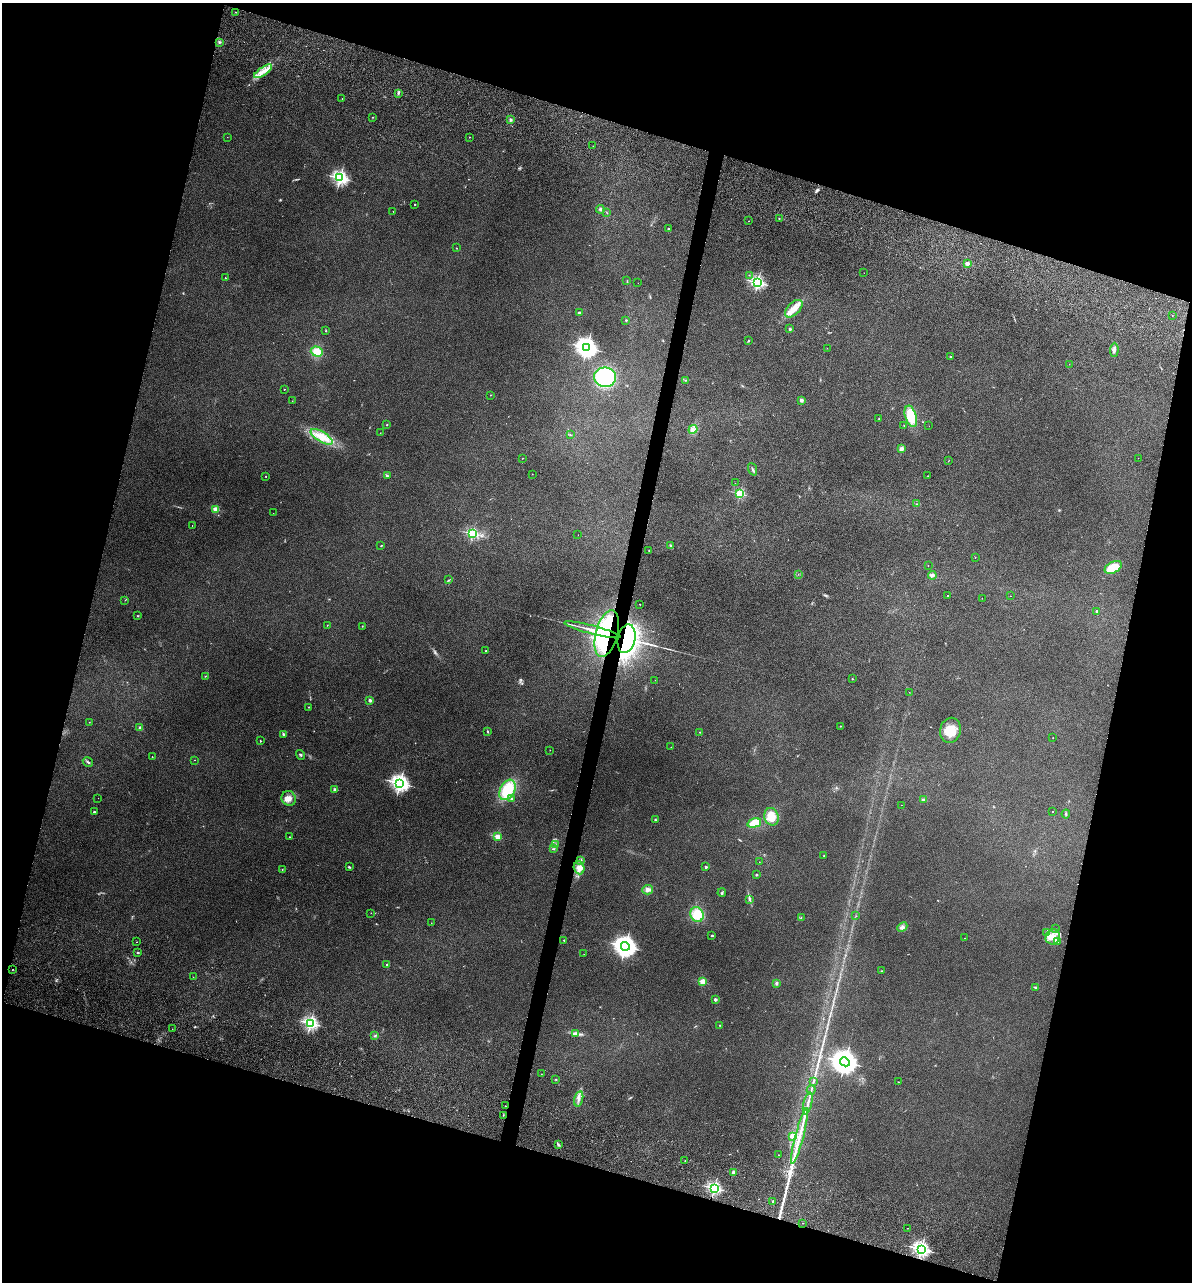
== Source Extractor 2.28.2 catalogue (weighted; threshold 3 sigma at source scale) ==
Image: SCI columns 243-4999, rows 393-5510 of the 5355 x 5901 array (HDU 1 of 3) = the unmasked area's bounding box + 8 px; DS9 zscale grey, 4 x 4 block average (1 PNG px = mean of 4 x 4 image px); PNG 1194 x 1284 px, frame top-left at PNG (2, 3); each listed source drawn as its Kron ellipse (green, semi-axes under 4 px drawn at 4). Shown black and unused: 33% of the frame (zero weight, under 3 of 5 exposures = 17% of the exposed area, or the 3 px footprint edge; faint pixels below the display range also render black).
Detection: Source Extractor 2.28.2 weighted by HDU 2 'WHT'. Background 0.171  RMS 0.0086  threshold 0.0389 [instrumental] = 3 sigma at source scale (4.5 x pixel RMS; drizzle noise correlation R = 1.50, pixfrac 1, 0.05/0.05 arcsec/px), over >= 5 px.
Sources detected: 222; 3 too faint to see at this stretch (4 x 4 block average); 1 inside a brighter object's white glare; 1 cosmic-ray / hot-pixel residue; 4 long thin detections or spike segments (spike, bleed or trail) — neither listed nor drawn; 4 coinciding with a brighter row at this scale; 15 inside a brighter listed object's ellipse — not listed separately; the other 194 listed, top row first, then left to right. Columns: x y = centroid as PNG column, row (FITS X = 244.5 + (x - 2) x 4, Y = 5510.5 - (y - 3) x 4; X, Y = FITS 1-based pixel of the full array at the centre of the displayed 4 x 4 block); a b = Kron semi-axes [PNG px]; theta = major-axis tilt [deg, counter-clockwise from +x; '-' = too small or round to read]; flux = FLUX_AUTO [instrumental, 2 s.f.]
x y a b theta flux
235 12 2 2 - 3.1
219 42 3 2 - 4.5
263 71 10 3 34 37
398 93 3 2 - 5.3
342 99 2 2 - 2
373 117 2 2 - 2.2
511 120 3 2 - 6.7
227 137 2 2 - 0.83
469 137 2 2 - 4.6
593 146 2 2 - 1.6
340 178 2 2 - 1600
415 204 2 2 - 9.6
600 209 4 3 - 9
393 211 2 2 - 2
607 213 3 2 - 1.6
779 218 2 2 - 8.5
748 221 2 2 - 1.9
668 229 2 2 - 15
457 248 2 2 - 1.6
967 263 2 2 - 120
864 273 2 2 - 1.1
749 275 2 2 - 2.4
225 278 2 2 - 5.4
627 281 2 2 - 1.6
758 282 2 2 - 1100
638 283 2 2 - 0.53
794 309 11 6 46 48
579 313 2 2 - 47
1172 315 2 2 - 2.1
626 320 2 2 - 15
790 329 2 2 - 39
326 331 3 2 - 2.9
748 341 2 2 - 4.7
587 348 4 3 - 3700
827 348 2 2 - 0.97
1114 350 7 2 86 11
317 352 6 5 - 57
951 357 3 2 - 3.6
1069 364 2 2 - 1.3
605 377 11 10 - 290
685 380 2 2 - 1.3
284 389 2 2 - 6.8
490 395 2 2 - 4.4
801 400 2 2 - 85
292 401 2 2 - 1.1
911 416 11 5 -72 120
879 419 2 2 - 4.8
387 425 2 2 - 8.7
904 425 2 2 - 1.9
929 426 2 2 - 0.6
693 429 5 3 - 11
380 433 2 2 - 1.1
570 435 2 2 - 2.2
322 437 12 5 -31 66
902 449 4 3 - 13
522 458 2 2 - 1.2
1138 458 2 2 - 1.2
948 461 2 2 - 1.5
752 469 6 2 -68 7.7
532 474 2 2 - 1
266 476 2 2 - 2.4
387 476 4 3 - 6.5
928 476 2 2 - 1.5
735 483 2 2 - 1.3
740 493 2 2 - 570
916 504 2 2 - 2.8
216 509 2 2 - 210
273 513 2 2 - 1.1
192 526 2 2 - 1
472 534 2 2 - 620
578 535 2 2 - 1
381 546 3 2 - 2.6
671 546 4 2 - 7.7
649 550 2 2 - 3.9
975 557 2 2 - 5.9
928 565 2 2 - 0.95
1113 567 9 5 27 150
798 574 2 2 - 1.5
932 575 4 2 - 14
448 580 2 2 - 1.9
948 596 2 2 - 5.8
1010 596 2 2 - 1.2
982 598 2 2 - 0.95
125 600 2 2 - 1.6
640 604 2 2 - 5.6
1097 611 2 2 - 29
138 616 2 2 - 4.1
327 625 2 2 - 1.7
362 626 2 2 - 6.3
592 630 29 2 -15 69
607 633 24 11 75 620
626 639 14 8 77 1700
486 651 2 2 - 9.5
205 676 2 2 - 2.6
852 679 2 2 - 9.2
655 680 2 2 - 1.1
909 692 2 2 - 0.91
370 700 2 2 - 56
308 707 2 2 - 1.7
89 722 2 2 - 1.4
840 726 2 2 - 1.8
140 728 2 2 - 60
950 730 13 10 77 82
488 731 2 2 - 2.5
700 732 2 2 - 1.5
283 734 4 2 - 7.6
1053 738 2 2 - 0.91
260 741 2 2 - 2.6
671 747 2 2 - 2.4
550 750 2 2 - 0.97
300 755 5 2 - 5.9
152 757 2 2 - 2.8
195 760 2 2 - 2
88 762 5 2 - 8.9
400 783 3 3 - 2400
334 789 3 2 - 6.5
507 790 11 7 60 190
98 798 2 2 - 1
289 798 8 7 - 38
511 798 2 2 - 21
923 799 2 2 - 6.7
901 805 2 2 - 0.62
1053 811 2 2 - 2.7
94 812 2 2 - 26
1066 814 4 2 - 6.3
771 817 9 7 -75 77
655 820 4 2 - 4.5
754 823 7 4 16 81
289 837 2 2 - 2.7
497 837 2 2 - 190
555 845 2 2 - 2.8
553 849 2 2 - 3.4
824 855 2 2 - 2.5
580 860 2 2 - 1.8
759 862 2 2 - 0.85
349 867 4 2 - 5.1
706 867 2 2 - 35
579 868 6 5 - 28
282 869 2 2 - 1.6
756 875 2 2 - 22
647 890 5 5 - 20
722 892 4 2 - 6.1
750 899 3 2 - 4.5
371 913 2 2 - 1.2
697 915 7 6 - 94
856 916 2 2 - 1.8
801 917 2 2 - 2.3
431 923 2 2 - 0.75
902 927 5 4 - 14
1056 929 2 2 - 2.4
1047 933 3 3 - 7.8
712 936 3 2 - 5.3
1053 937 8 7 - 50
965 938 2 2 - 1
564 940 2 2 - 13
137 942 2 2 - 1.6
1058 942 3 2 - 6.6
625 946 4 3 - 4400
138 952 2 2 - 25
584 954 2 2 - 1
387 965 2 2 - 6.5
13 969 2 2 - 1.6
882 971 2 2 - 2
193 977 2 2 - 1.1
702 982 2 2 - 240
776 983 3 2 - 10
1035 987 4 2 - 5.4
715 999 2 2 - 58
310 1023 2 2 - 1300
720 1025 2 2 - 5.8
172 1029 2 2 - 1.2
576 1033 4 3 - 14
375 1036 2 2 - 3
845 1062 5 4 - 7900
541 1074 2 2 - 1.6
556 1079 2 2 - 2
813 1082 4 2 - 5.2
898 1082 2 2 - 1.8
811 1090 5 2 - 6.1
579 1099 7 2 76 17
808 1103 11 2 76 19
505 1106 2 2 - 1.7
503 1115 2 2 - 3.3
793 1136 2 2 - 230
799 1136 29 2 75 66
559 1145 3 2 - 4.4
778 1155 2 2 - 1.7
685 1161 2 2 - 2.6
734 1172 2 2 - 110
714 1188 2 2 - 1100
773 1201 2 2 - 19
803 1223 2 2 - 4.5
908 1228 2 2 - 1.3
921 1249 2 2 - 1900
Overlapping masked pixels (flux is a lower limit): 2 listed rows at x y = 607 633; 626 639
Diffuse or blended objects may show on this block-average render without a row.